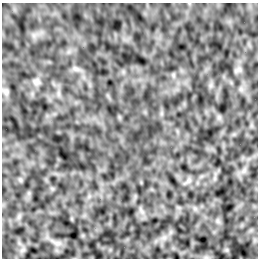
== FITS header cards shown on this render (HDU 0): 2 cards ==
NAXIS1  =                  256 /Number of positions along axis 1
NAXIS2  =                  256 /Number of positions along axis 2

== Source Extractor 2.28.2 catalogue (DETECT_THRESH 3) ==
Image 256 x 256 px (HDU 0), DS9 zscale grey, 1 PNG px = 1 image px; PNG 260 x 260 px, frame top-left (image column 1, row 256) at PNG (2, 3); no overlay
Background 6.72e-05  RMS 0.0022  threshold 0.00668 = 3 sigma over >= 5 px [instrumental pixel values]
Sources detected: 4; all 4 listed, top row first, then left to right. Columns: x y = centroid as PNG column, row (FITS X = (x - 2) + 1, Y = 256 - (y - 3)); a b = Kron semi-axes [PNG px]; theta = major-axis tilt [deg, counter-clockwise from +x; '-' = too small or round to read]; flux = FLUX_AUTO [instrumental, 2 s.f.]
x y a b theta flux
76 69 9 4 -19 0.4
36 82 10 9 - 0.63
6 91 10 7 -50 0.51
189 180 9 5 59 0.41